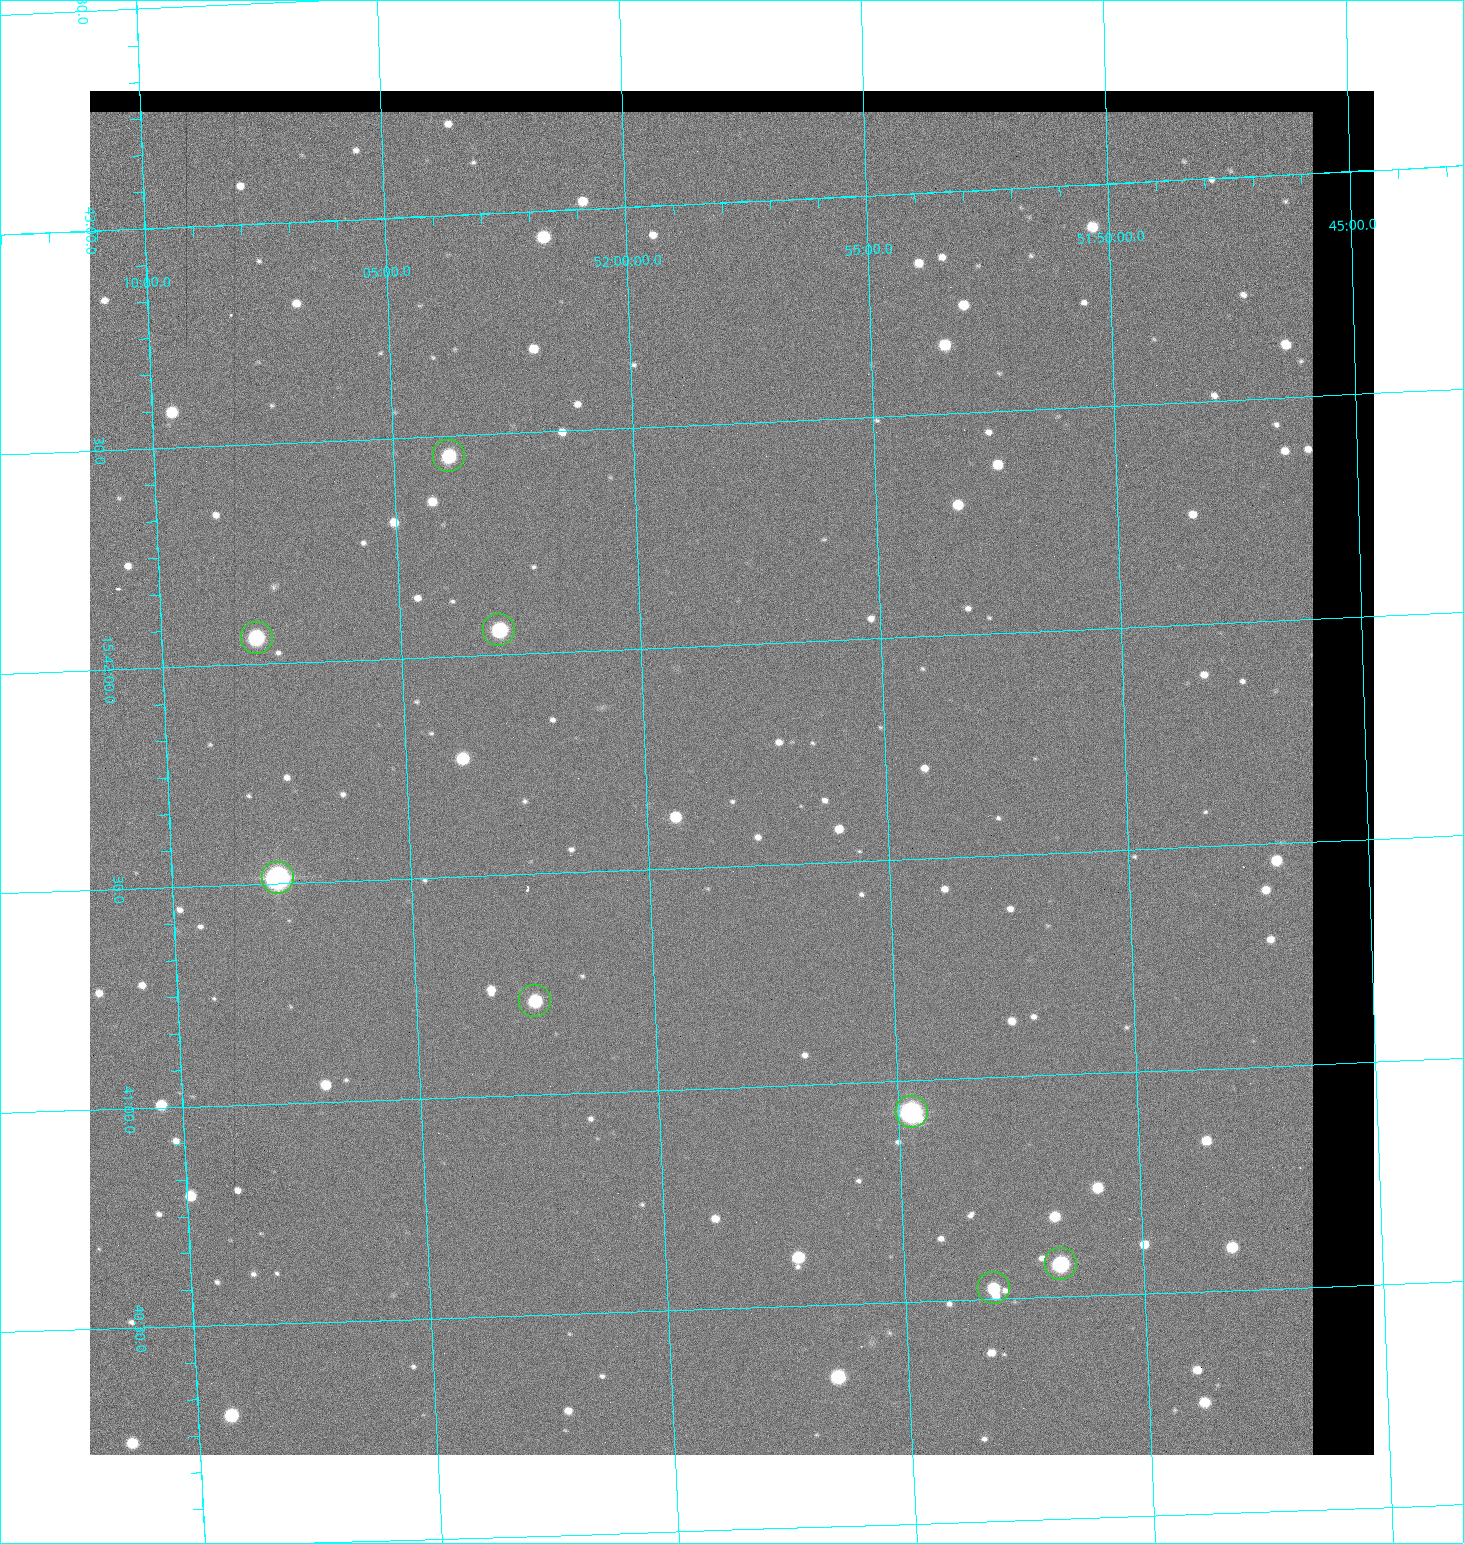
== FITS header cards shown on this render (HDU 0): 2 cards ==
NAXIS1  =                 1284 / length of data axis 1
NAXIS2  =                 1364 / length of data axis 2

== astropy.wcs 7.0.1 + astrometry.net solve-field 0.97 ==
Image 1284 x 1364 px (HDU 0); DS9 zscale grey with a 90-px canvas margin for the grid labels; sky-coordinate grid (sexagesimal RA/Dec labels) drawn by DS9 from the SOLVED WCS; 8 Tycho-2 reference stars matched to detected sources circled (green)
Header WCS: RA---TAN/DEC--TAN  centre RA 15:41:43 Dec +51:58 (235.43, +51.97 deg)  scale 1.26 arcsec/px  FOV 26.9' x 28.5'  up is +92 deg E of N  parity flipped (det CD > 0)
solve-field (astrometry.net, Tycho-2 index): VERIFIED the header's WCS against the Tycho-2 star catalogue (8 matches, 0 conflicts) and refined it, rather than solving blind
Solved WCS: RA---TAN-SIP/DEC--TAN-SIP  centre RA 15:41:43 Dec +51:58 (235.43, +51.97 deg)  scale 1.25 arcsec/px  FOV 26.8' x 28.5'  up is +92 deg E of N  parity flipped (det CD > 0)
The solver's refit moves the header's centre by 0.63 arcsec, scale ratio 0.9981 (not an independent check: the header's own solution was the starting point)
Tycho-2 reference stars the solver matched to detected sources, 8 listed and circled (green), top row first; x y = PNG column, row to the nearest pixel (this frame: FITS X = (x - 90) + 1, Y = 1364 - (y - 91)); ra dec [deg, ICRS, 3 dp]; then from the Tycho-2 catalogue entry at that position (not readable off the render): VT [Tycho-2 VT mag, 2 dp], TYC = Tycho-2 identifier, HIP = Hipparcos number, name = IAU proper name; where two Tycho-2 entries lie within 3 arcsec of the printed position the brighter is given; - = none
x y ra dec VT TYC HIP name
449 456 235.614 +52.064 11.61 3489-1132-1 - -
499 630 235.514 +52.049 11.19 3489-1407-1 - -
257 638 235.515 +52.133 11.12 3489-1380-1 - -
278 878 235.378 +52.130 9.31 3489-1322-1 76850 -
535 1001 235.303 +52.042 11.52 3489-958-1 - -
912 1112 235.232 +51.912 9.59 3489-824-1 - -
1061 1264 235.143 +51.862 10.97 3489-1016-1 - -
994 1288 235.131 +51.886 12.29 3489-908-1 - -